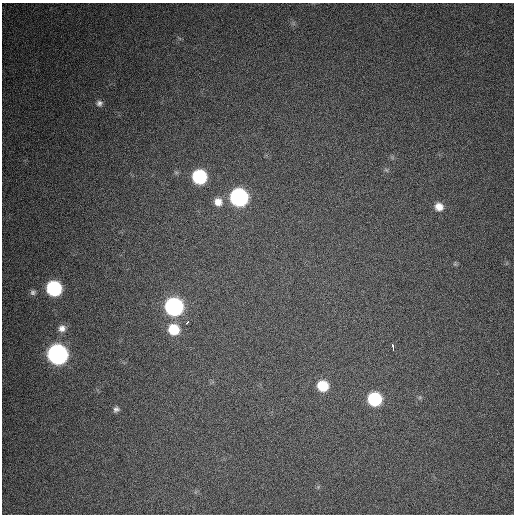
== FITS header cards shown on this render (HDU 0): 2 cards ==
NAXIS1  =                  512 / Axis length
NAXIS2  =                  512 / Axis length

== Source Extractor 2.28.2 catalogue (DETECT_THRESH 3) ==
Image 512 x 512 px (HDU 0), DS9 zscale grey, 1 PNG px = 1 image px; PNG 516 x 516 px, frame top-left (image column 1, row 512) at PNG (2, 3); no overlay
Background 681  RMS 25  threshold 76.2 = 3 sigma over >= 5 px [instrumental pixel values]
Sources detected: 18; all 18 listed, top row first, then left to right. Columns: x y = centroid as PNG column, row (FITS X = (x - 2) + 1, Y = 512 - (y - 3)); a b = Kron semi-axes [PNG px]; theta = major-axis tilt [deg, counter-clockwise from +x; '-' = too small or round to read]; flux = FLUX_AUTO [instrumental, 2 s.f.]
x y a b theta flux
99 103 8 8 - 6200
386 170 8 4 -37 2700
199 177 9 9 - 180000
239 197 10 9 - 530000
218 202 10 10 - 16000
439 207 9 9 - 17000
455 264 7 4 90 2400
54 288 9 9 - 250000
33 292 8 7 - 5100
174 307 10 9 - 570000
187 322 4 3 - 6100
62 328 10 9 - 12000
174 329 10 9 - 57000
393 347 6 3 -82 13000
57 354 10 10 - 910000
323 386 9 8 - 54000
375 399 9 9 - 160000
116 409 7 6 - 5100